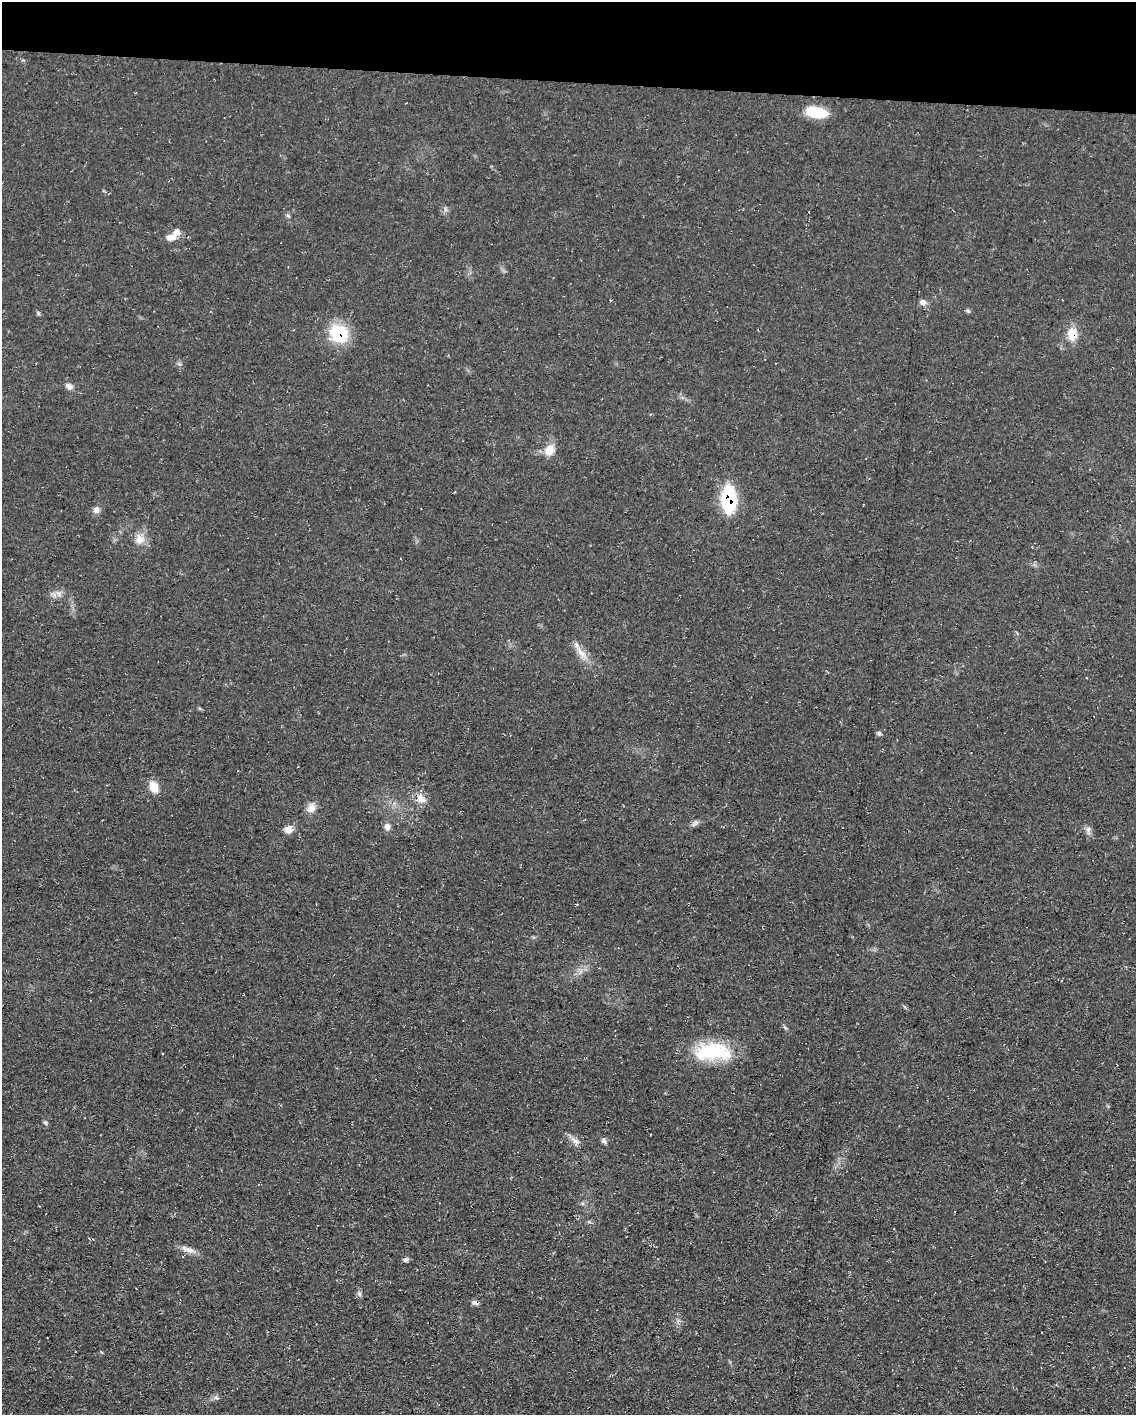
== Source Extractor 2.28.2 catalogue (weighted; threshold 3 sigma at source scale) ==
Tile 2 of 4 x 3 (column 2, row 1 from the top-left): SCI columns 1135-2268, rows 3041-4453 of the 4538 x 4557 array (HDU 1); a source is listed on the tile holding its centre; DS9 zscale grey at full resolution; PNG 1138 x 1417 px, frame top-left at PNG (2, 2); no overlay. Shown black and unused: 6% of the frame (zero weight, under 3 of 4 exposures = <1% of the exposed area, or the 3 px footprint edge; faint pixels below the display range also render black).
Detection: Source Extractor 2.28.2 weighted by HDU 2 'WHT'; one run over the whole footprint, this tile lists its part. Background 0.0698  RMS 0.0075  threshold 0.0339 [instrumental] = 3 sigma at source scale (4.5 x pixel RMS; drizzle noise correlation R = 1.50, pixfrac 1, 0.05/0.05 arcsec/px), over >= 5 px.
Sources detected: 32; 1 inside a brighter listed object's ellipse — not listed separately; the other 31 listed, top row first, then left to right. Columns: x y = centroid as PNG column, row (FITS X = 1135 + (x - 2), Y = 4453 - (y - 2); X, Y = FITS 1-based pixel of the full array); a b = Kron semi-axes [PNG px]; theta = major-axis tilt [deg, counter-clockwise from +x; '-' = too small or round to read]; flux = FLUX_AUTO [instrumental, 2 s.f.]
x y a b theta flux
816 112 21 10 -11 25
288 216 6 4 -20 1.1
170 238 15 9 11 5.4
923 302 9 8 - 3.2
968 311 7 4 -44 1.2
339 333 19 18 - 35
1072 334 16 12 82 11
69 386 11 7 -41 3.3
549 450 15 11 57 8.6
729 499 23 12 88 59
96 510 9 7 52 3.4
139 539 13 12 - 7.3
59 593 8 8 - 3.3
581 653 23 7 -52 8.2
879 733 6 5 - 1.5
154 787 15 9 -62 9.3
421 798 14 10 -51 7.1
311 808 13 9 50 5.7
695 823 12 5 45 2.3
387 826 10 8 -73 3.2
288 829 10 9 - 5.4
1088 829 8 6 70 2.4
577 904 3 3 - 0.66
713 1051 46 21 0 45
46 1123 6 4 -72 1.2
604 1140 8 6 -70 2
575 1141 16 6 -39 4.2
188 1249 22 7 -20 5.4
406 1260 6 5 - 1.8
475 1303 9 6 -21 2.2
216 1398 7 4 -19 1.4
Overlapping masked pixels (flux is a lower limit): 4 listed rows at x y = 339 333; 1072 334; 729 499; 475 1303
Unlisted compact peaks at least as high as the median listed source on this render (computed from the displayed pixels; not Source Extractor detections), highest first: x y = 359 1294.